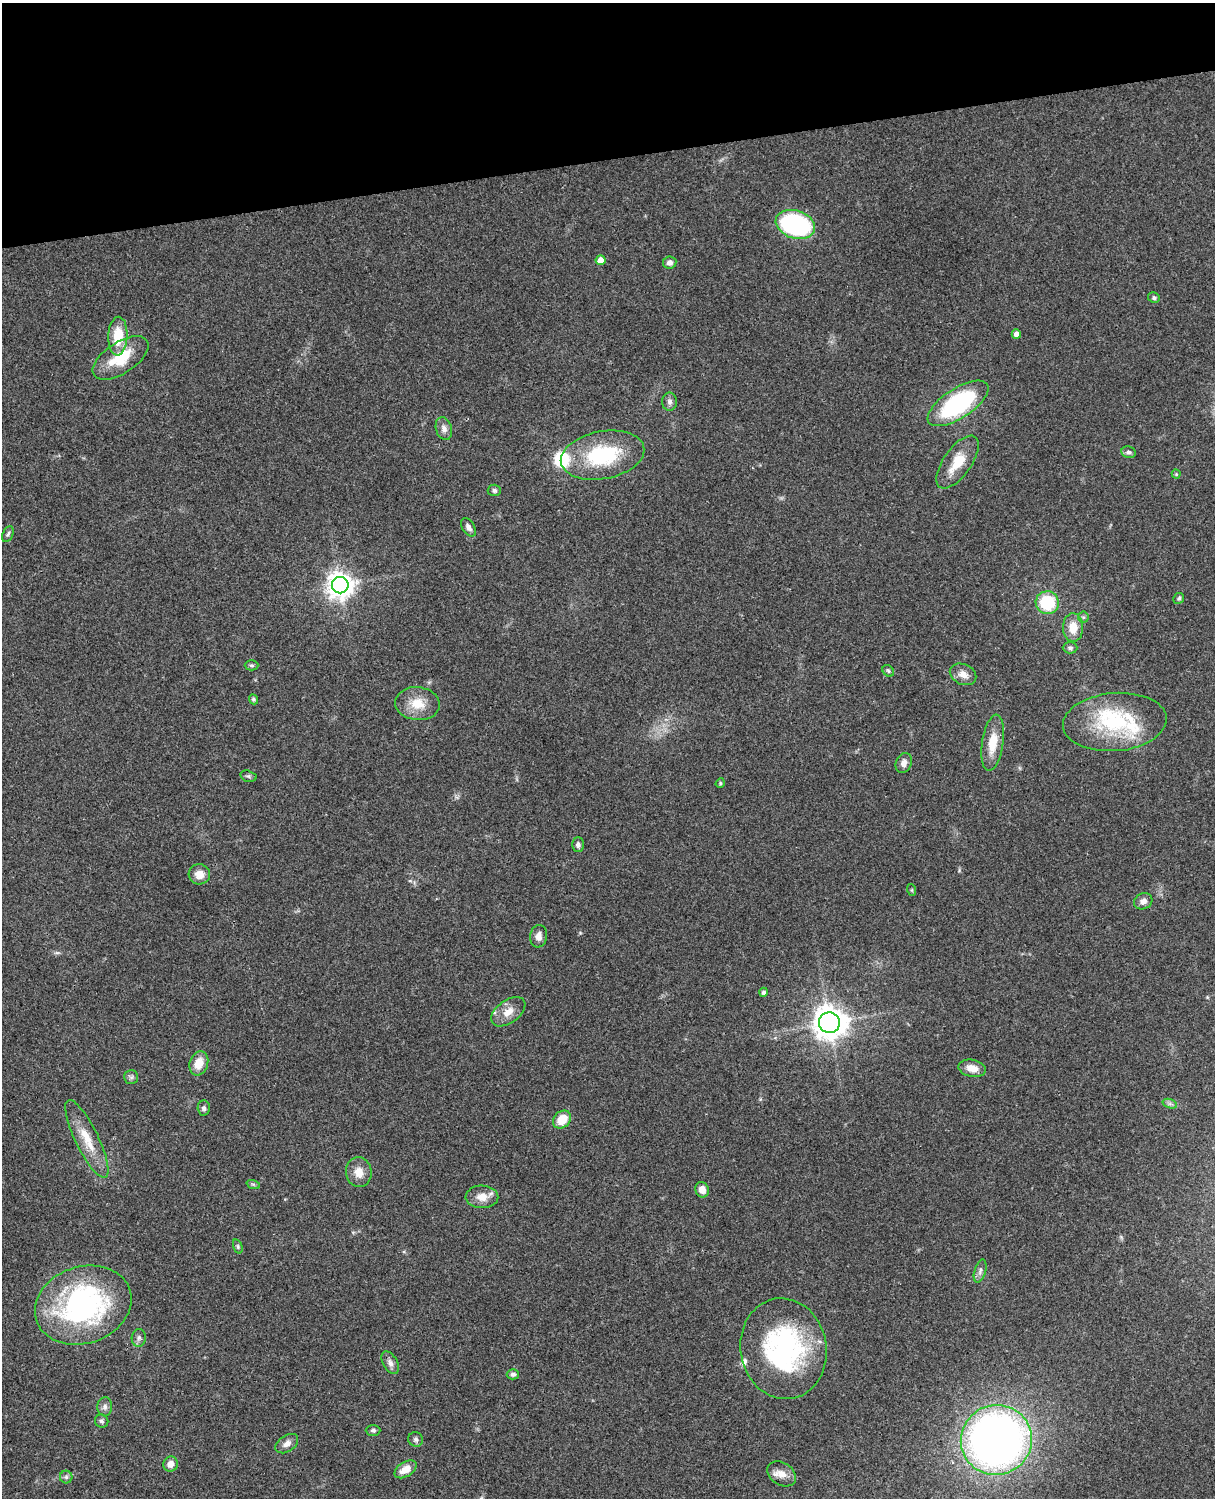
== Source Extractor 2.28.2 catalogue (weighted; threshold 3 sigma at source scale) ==
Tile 3 of 4 x 3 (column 3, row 1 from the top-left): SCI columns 2545-3757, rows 3269-4764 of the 5088 x 4928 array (HDU 1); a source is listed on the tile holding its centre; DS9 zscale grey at full resolution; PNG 1217 x 1500 px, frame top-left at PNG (2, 3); each listed source drawn as its Kron ellipse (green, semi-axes under 4 px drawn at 4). Shown black and unused: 10% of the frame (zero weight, under 3 of 4 exposures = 6% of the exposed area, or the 3 px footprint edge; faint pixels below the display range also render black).
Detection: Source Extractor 2.28.2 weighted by HDU 2 'WHT'; one run over the whole footprint, this tile lists its part. Background 0.0768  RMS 0.0058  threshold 0.0259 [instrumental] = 3 sigma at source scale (4.5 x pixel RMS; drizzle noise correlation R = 1.50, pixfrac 1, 0.05/0.05 arcsec/px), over >= 5 px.
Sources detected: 74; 5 inside a brighter listed object's ellipse — not listed separately; the other 69 listed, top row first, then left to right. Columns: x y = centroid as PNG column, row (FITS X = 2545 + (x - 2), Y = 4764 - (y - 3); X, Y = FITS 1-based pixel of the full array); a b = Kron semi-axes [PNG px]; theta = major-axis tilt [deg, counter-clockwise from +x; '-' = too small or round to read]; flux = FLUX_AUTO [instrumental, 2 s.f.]
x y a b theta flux
795 224 20 14 -19 92
600 260 5 5 - 5.1
670 262 6 6 - 2.5
1154 298 6 5 - 1.3
1016 334 5 4 - 3.1
118 336 19 9 87 16
120 358 32 15 33 21
670 402 9 7 -90 2.1
958 403 35 15 33 74
444 429 11 8 -74 3.3
1129 452 7 6 - 1.8
603 455 42 24 11 46
958 462 31 14 55 14
1176 474 4 4 - 0.51
494 490 7 5 -3 1.5
468 527 10 6 -58 2.3
8 534 8 5 66 1.2
340 585 8 8 - 600
1179 598 6 5 - 1
1047 603 11 11 - 27
1083 617 5 5 - 0.9
1073 628 14 10 -88 8.2
1070 648 7 5 -1 1.4
252 665 7 5 0 1.1
888 671 6 5 - 0.96
963 674 14 10 -24 4.6
253 699 5 4 - 1.1
417 704 22 16 -6 12
1115 722 52 29 5 49
993 743 28 10 81 13
904 763 10 7 69 3.2
248 776 8 5 -14 1.2
720 783 5 4 - 0.65
578 845 7 6 - 1.7
199 874 11 10 - 5.6
912 890 6 4 -71 0.66
1143 901 9 8 - 3
539 936 11 8 82 3
763 992 4 4 - 1.4
508 1012 19 11 36 7.2
829 1023 10 10 - 830
199 1063 12 9 71 8.7
972 1068 14 8 -11 5.8
131 1077 7 7 - 1.5
1170 1104 7 4 -18 1.4
204 1108 7 6 - 1.6
562 1120 10 8 44 10
87 1139 43 11 -64 15
359 1172 15 13 -83 6.5
253 1184 7 4 -18 0.89
702 1190 8 6 -69 4.7
482 1197 16 11 -1 6.7
238 1246 7 4 -72 0.99
980 1271 12 5 72 2.2
83 1305 49 38 19 120
139 1338 9 7 84 1.8
784 1349 50 43 -80 94
390 1363 12 7 -61 2.8
513 1374 6 5 - 1.5
105 1407 10 7 87 2.2
102 1421 7 6 - 1.2
373 1430 7 5 1 1.3
416 1439 8 7 - 1.6
996 1440 35 35 - 380
287 1444 12 8 34 3.2
170 1464 8 7 - 4.1
405 1469 12 7 32 6.8
782 1474 16 11 -32 5.6
66 1477 6 6 - 1.4